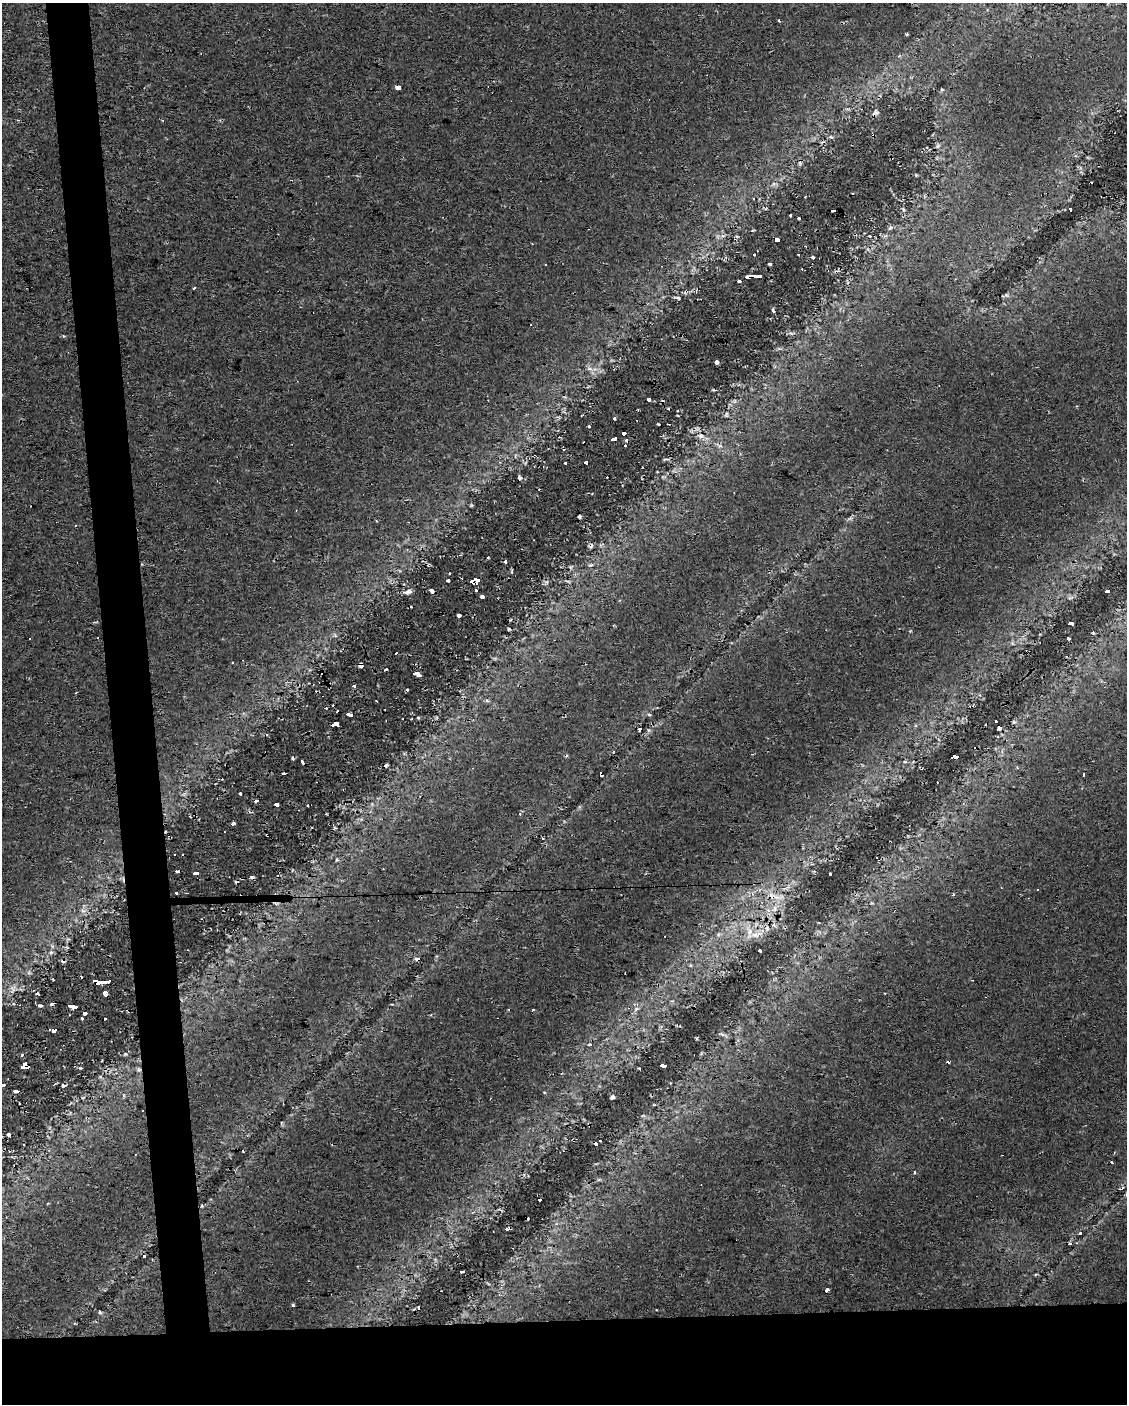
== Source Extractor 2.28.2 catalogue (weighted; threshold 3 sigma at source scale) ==
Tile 11 of 4 x 3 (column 3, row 3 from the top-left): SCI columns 2253-3377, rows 2-1403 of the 4503 x 4250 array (HDU 1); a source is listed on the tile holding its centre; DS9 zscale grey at full resolution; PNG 1129 x 1406 px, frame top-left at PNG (2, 3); no overlay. Shown black and unused: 10% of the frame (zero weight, under 2 of 3 exposures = <1% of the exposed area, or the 3 px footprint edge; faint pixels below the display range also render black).
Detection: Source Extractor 2.28.2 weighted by HDU 2 'WHT'; one run over the whole footprint, this tile lists its part. Background 0.0303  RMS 0.0037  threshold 0.0166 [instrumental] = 3 sigma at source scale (4.5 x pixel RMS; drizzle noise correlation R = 1.50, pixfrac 1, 0.0396/0.0396 arcsec/px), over >= 5 px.
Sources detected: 175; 40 cosmic-ray / hot-pixel residue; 1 long thin detection or spike segment (spike, bleed or trail) — not listed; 1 inside a brighter listed object's ellipse — not listed separately; the other 133 listed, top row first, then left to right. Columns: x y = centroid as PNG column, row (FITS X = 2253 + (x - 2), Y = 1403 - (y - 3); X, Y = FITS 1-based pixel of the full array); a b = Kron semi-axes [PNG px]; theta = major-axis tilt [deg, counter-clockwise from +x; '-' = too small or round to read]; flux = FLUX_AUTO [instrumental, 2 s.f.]
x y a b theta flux
779 21 3 2 - 0.6
907 34 4 2 - 0.53
397 87 4 3 - 29
876 112 4 4 - 1.6
18 120 3 3 - 0.48
831 137 6 3 -18 0.61
800 163 7 4 -89 0.75
903 209 6 3 -71 0.45
833 210 5 3 - 3.5
1070 210 4 3 - 1.5
790 215 3 2 - 0.36
799 218 3 3 - 1.2
890 228 6 4 20 0.63
777 240 5 3 - 1.6
798 254 2 2 - 0.45
754 255 3 2 - 0.31
813 257 4 3 - 0.49
545 264 3 2 - 0.39
770 264 4 3 - 1.4
759 276 11 3 2 71
739 281 4 3 - 1.6
194 288 3 2 - 0.47
678 298 5 3 - 0.48
773 310 6 3 -72 0.63
791 333 6 4 -19 0.66
64 336 4 3 - 0.37
717 362 4 4 - 0.89
590 369 3 3 - 6
648 399 4 4 - 50
668 409 4 3 - 0.37
726 414 8 3 90 0.49
614 418 3 3 - 1
658 424 3 2 - 0.37
589 426 5 3 - 0.42
624 433 4 3 - 3.8
701 436 7 7 - 1.3
613 439 6 3 12 15
586 462 4 4 - 110
565 463 3 3 - 0.63
519 478 5 4 - 0.84
579 517 3 3 - 0.67
376 521 3 2 - 0.46
488 557 3 3 - 2
476 579 5 3 - 180
448 580 3 3 - 0.59
473 583 5 4 - 220
476 590 3 3 - 1.4
432 591 4 4 - 1.3
1108 591 4 3 - 15
408 592 12 5 12 1.6
482 597 4 3 - 1
459 615 4 3 - 1.3
1071 623 4 3 - 1.5
509 629 3 3 - 0.44
910 631 4 4 - 0.49
1093 633 3 2 - 1.1
1068 638 4 3 - 13
361 665 5 4 - 1.4
386 670 4 3 - 11
417 674 7 3 -25 1.8
354 686 3 3 - 0.92
487 700 6 5 - 0.81
376 701 3 2 - 0.46
326 708 3 2 - 0.49
349 714 4 4 - 180
418 718 5 3 - 0.42
996 721 3 2 - 0.61
337 725 5 4 - 210
640 730 4 3 - 3.5
954 757 5 3 - 58
302 761 3 3 - 39
905 761 4 4 - 0.89
386 765 4 3 - 0.52
283 774 4 3 - 4.1
601 774 4 3 - 2.5
1084 774 3 3 - 1.4
240 794 3 2 - 0.51
257 801 5 3 - 4.3
277 804 4 4 - 2.8
520 814 4 4 - 0.59
233 824 5 3 - 3.6
335 828 6 3 -18 0.38
337 860 5 4 - 0.5
177 871 3 2 - 0.76
197 873 5 3 - 79
830 874 2 2 - 0.35
1037 890 2 2 - 0.39
176 893 3 3 - 14
953 894 4 3 - 0.43
774 896 25 7 -18 4.2
775 908 9 4 71 1.1
767 929 6 6 - 1.1
750 932 9 7 88 2.4
760 950 3 3 - 0.5
51 952 6 4 19 0.61
82 977 3 2 - 0.63
97 982 9 4 -3 180
12 990 11 7 -77 1.5
105 993 5 4 - 1.7
14 1003 4 4 - 0.47
40 1005 5 3 - 0.64
73 1006 6 4 -3 300
533 1010 3 2 - 0.58
84 1013 4 3 - 1.6
82 1018 3 3 - 0.57
105 1019 3 2 - 0.28
53 1029 4 3 - 140
697 1038 3 2 - 0.6
589 1044 5 3 - 0.52
125 1054 5 4 - 0.38
22 1055 4 3 - 5.2
24 1064 6 5 - 12
662 1065 5 4 - 50
81 1068 4 4 - 0.42
2 1085 4 3 - 34
16 1091 5 3 - 1.4
612 1097 5 4 - 0.89
143 1111 3 3 - 1
8 1135 4 4 - 0.75
600 1140 2 2 - 0.52
595 1143 4 3 - 1.9
1112 1163 3 3 - 5.5
914 1172 3 3 - 2
539 1200 4 3 - 5
507 1229 4 3 - 16
1080 1233 3 3 - 0.92
1070 1244 3 3 - 1
144 1256 3 3 - 2.8
463 1272 5 3 - 6.2
826 1291 3 3 - 9.3
293 1305 3 3 - 1
656 1309 3 2 - 0.28
100 1312 5 4 - 0.5
Overlapping masked pixels (flux is a lower limit): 14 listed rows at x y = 777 240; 759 276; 473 583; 361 665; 601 774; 176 893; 774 896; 97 982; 53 1029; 24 1064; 143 1111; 595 1143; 539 1200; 507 1229
Isophote crosses this tile's border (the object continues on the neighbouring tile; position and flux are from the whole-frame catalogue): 1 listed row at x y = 2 1085